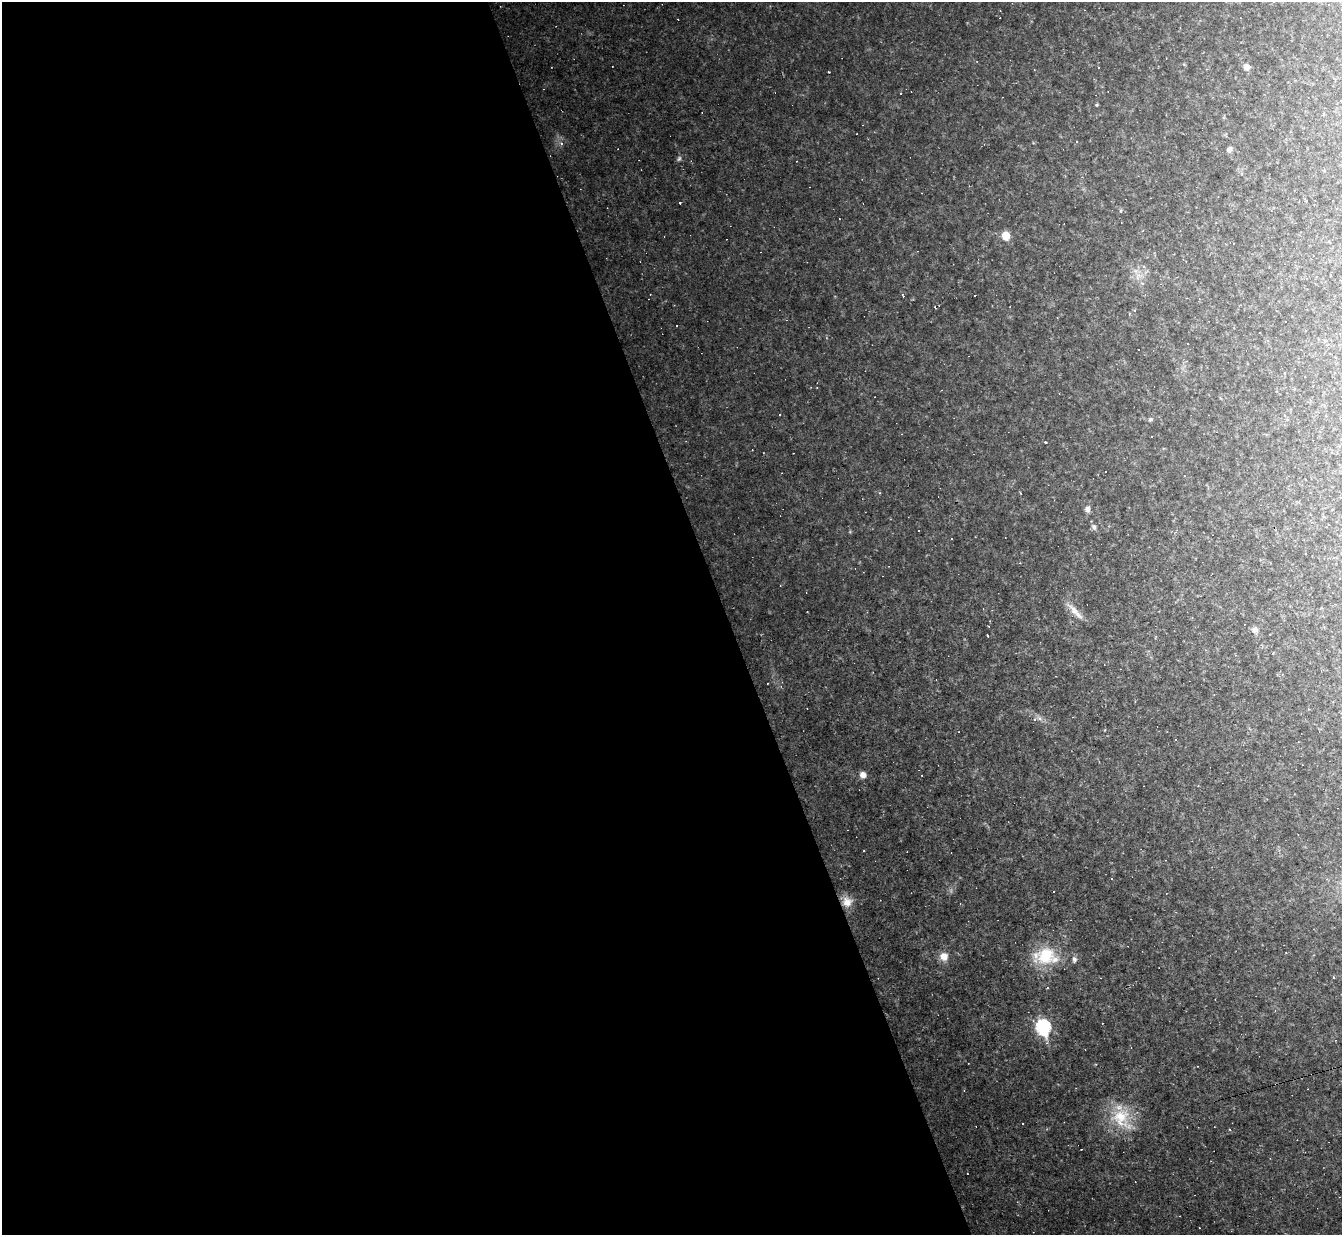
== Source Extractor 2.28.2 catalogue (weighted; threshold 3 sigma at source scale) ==
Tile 9 of 4 x 4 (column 1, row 3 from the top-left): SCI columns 1-1340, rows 1503-2735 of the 5360 x 5344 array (HDU 1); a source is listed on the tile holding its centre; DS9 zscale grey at full resolution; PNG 1344 x 1237 px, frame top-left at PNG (2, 2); no overlay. Shown black and unused: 54% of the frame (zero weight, under 2 of 3 exposures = <1% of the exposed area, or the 3 px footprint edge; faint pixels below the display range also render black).
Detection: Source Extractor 2.28.2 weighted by HDU 2 'WHT'; one run over the whole footprint, this tile lists its part. Background 0.0701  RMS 0.0083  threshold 0.0376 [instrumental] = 3 sigma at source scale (4.5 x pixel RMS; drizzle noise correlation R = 1.50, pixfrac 1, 0.05/0.05 arcsec/px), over >= 5 px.
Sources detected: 79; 1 too faint to see at this stretch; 33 cosmic-ray / hot-pixel residue — not listed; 2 inside a brighter listed object's ellipse — not listed separately; the other 43 listed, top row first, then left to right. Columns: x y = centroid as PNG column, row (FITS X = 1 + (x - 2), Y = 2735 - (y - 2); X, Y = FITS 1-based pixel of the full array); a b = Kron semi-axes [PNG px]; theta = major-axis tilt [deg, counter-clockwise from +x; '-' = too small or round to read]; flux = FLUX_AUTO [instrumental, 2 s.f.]
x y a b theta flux
1246 67 6 6 - 5.7
829 72 3 2 - 0.73
901 93 3 2 - 0.86
1097 105 3 3 - 1.1
561 143 6 6 - 2.7
1229 149 7 6 - 3.5
679 159 8 6 43 2.3
680 203 3 3 - 1.5
1121 211 6 4 71 1.1
1142 231 4 3 - 0.71
1006 236 8 7 - 14
1138 276 18 15 62 12
975 295 2 2 - 1
903 296 4 2 - 2.4
1199 299 4 3 - 0.73
935 307 4 2 - 0.81
1129 314 5 3 - 0.76
676 326 3 2 - 1
779 415 3 2 - 0.7
1150 419 6 5 - 1.9
1045 442 3 3 - 0.91
1184 476 3 3 - 0.6
1087 509 8 7 - 4.2
1094 527 8 7 - 3.6
919 530 3 3 - 1.6
951 539 3 2 - 0.75
1074 610 29 8 -44 9.4
1255 630 9 8 - 4.4
1039 718 13 7 -36 5.1
1105 730 4 3 - 0.63
1175 740 3 3 - 1.1
863 775 7 6 - 6.6
847 902 15 13 -40 11
944 956 10 10 - 9.3
1045 956 34 22 0 47
1333 977 3 3 - 2
1047 988 4 3 - 0.71
1275 1011 4 4 - 0.72
1043 1027 9 7 -73 160
1121 1118 37 26 -49 38
1023 1123 3 2 - 0.86
1081 1149 3 2 - 0.41
1199 1228 2 2 - 0.56
Overlapping masked pixels (flux is a lower limit): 1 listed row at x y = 847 902
Unlisted compact peaks at least as high as the median listed source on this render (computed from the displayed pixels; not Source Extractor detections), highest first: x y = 850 532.